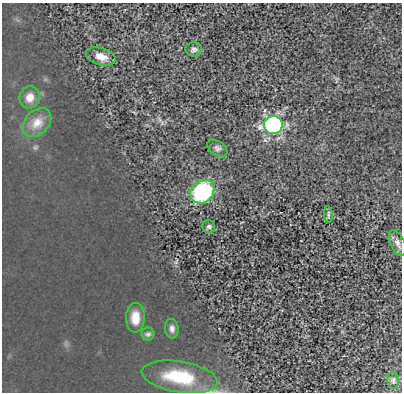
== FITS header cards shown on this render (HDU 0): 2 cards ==
NAXIS1  =                  400
NAXIS2  =                  390

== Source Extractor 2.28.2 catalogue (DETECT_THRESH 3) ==
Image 400 x 390 px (HDU 0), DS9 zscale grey, 1 PNG px = 1 image px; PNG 404 x 394 px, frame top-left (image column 1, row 390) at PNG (2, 3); each listed source drawn as its Kron ellipse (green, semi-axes under 4 px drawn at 4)
Background 9.69e-06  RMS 2.4e-04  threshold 7.31e-04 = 3 sigma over >= 5 px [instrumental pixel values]
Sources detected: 15; all 15 listed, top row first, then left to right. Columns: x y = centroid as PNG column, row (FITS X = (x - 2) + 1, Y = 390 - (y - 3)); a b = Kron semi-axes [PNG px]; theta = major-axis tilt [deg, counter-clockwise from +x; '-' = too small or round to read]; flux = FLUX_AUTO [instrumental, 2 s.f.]
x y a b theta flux
194 49 8 7 - 0.046
101 56 15 8 -17 0.14
30 97 11 10 - 0.13
37 123 17 11 46 0.17
273 125 9 9 - 3.4
217 148 11 7 -34 0.05
202 192 13 11 43 1.5
328 215 8 3 -85 0.027
209 227 6 6 - 0.034
397 243 14 7 -65 0.078
135 318 15 9 89 0.2
172 329 10 6 -83 0.054
148 334 6 6 - 0.031
179 377 38 15 -9 0.66
393 380 8 6 -77 0.044